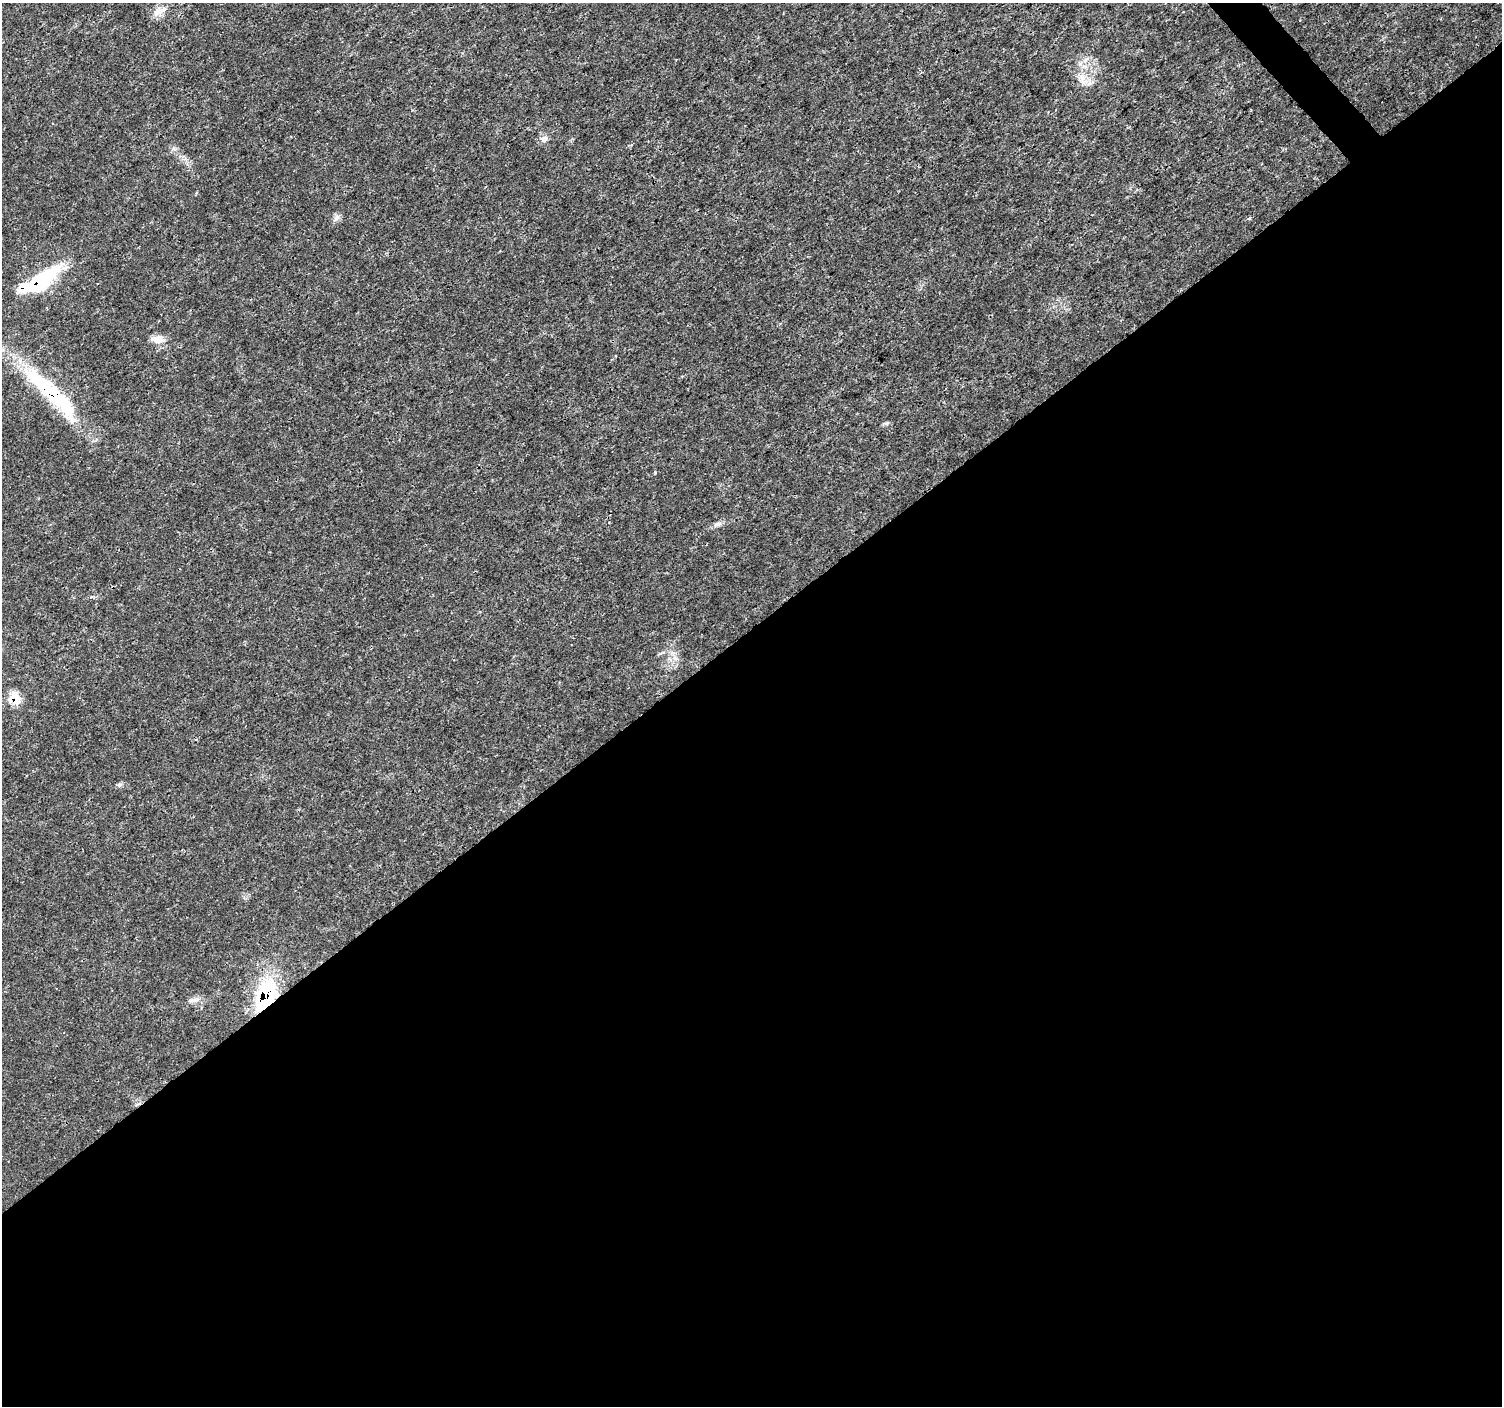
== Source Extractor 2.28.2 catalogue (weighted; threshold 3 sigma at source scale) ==
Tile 15 of 4 x 4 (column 3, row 4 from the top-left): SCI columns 3007-4506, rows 209-1612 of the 6007 x 5966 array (HDU 1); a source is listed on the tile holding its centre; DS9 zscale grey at full resolution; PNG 1504 x 1408 px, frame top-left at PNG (2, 3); no overlay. Shown black and unused: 56% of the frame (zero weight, under 3 of 4 exposures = <1% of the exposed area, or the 3 px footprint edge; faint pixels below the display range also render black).
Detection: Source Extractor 2.28.2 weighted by HDU 2 'WHT'; one run over the whole footprint, this tile lists its part. Background 0.00477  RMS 0.0014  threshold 0.00631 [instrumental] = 3 sigma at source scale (4.5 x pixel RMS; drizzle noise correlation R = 1.50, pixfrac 1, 0.0396/0.0396 arcsec/px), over >= 5 px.
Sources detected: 14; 1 inside a brighter object's white glare — not listed; the other 13 listed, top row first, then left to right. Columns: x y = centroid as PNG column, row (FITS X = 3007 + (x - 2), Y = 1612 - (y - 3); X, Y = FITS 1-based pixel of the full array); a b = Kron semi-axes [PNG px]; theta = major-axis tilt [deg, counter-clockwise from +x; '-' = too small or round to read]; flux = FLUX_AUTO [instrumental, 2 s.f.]
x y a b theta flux
159 11 21 10 23 1.3
1082 78 18 8 -88 1.5
544 139 12 6 47 0.61
336 218 10 6 49 0.54
40 282 41 18 38 11
158 339 17 10 -3 1.3
51 393 94 18 -45 15
887 423 8 5 15 0.27
716 524 7 4 18 0.35
675 658 7 4 -19 0.35
15 699 16 13 -55 2.2
120 784 7 4 18 0.29
265 995 35 18 67 12
Overlapping masked pixels (flux is a lower limit): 4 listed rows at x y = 40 282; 51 393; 15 699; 265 995
Unlisted compact peaks at least as high as the median listed source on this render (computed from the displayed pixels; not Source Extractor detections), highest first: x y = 655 473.